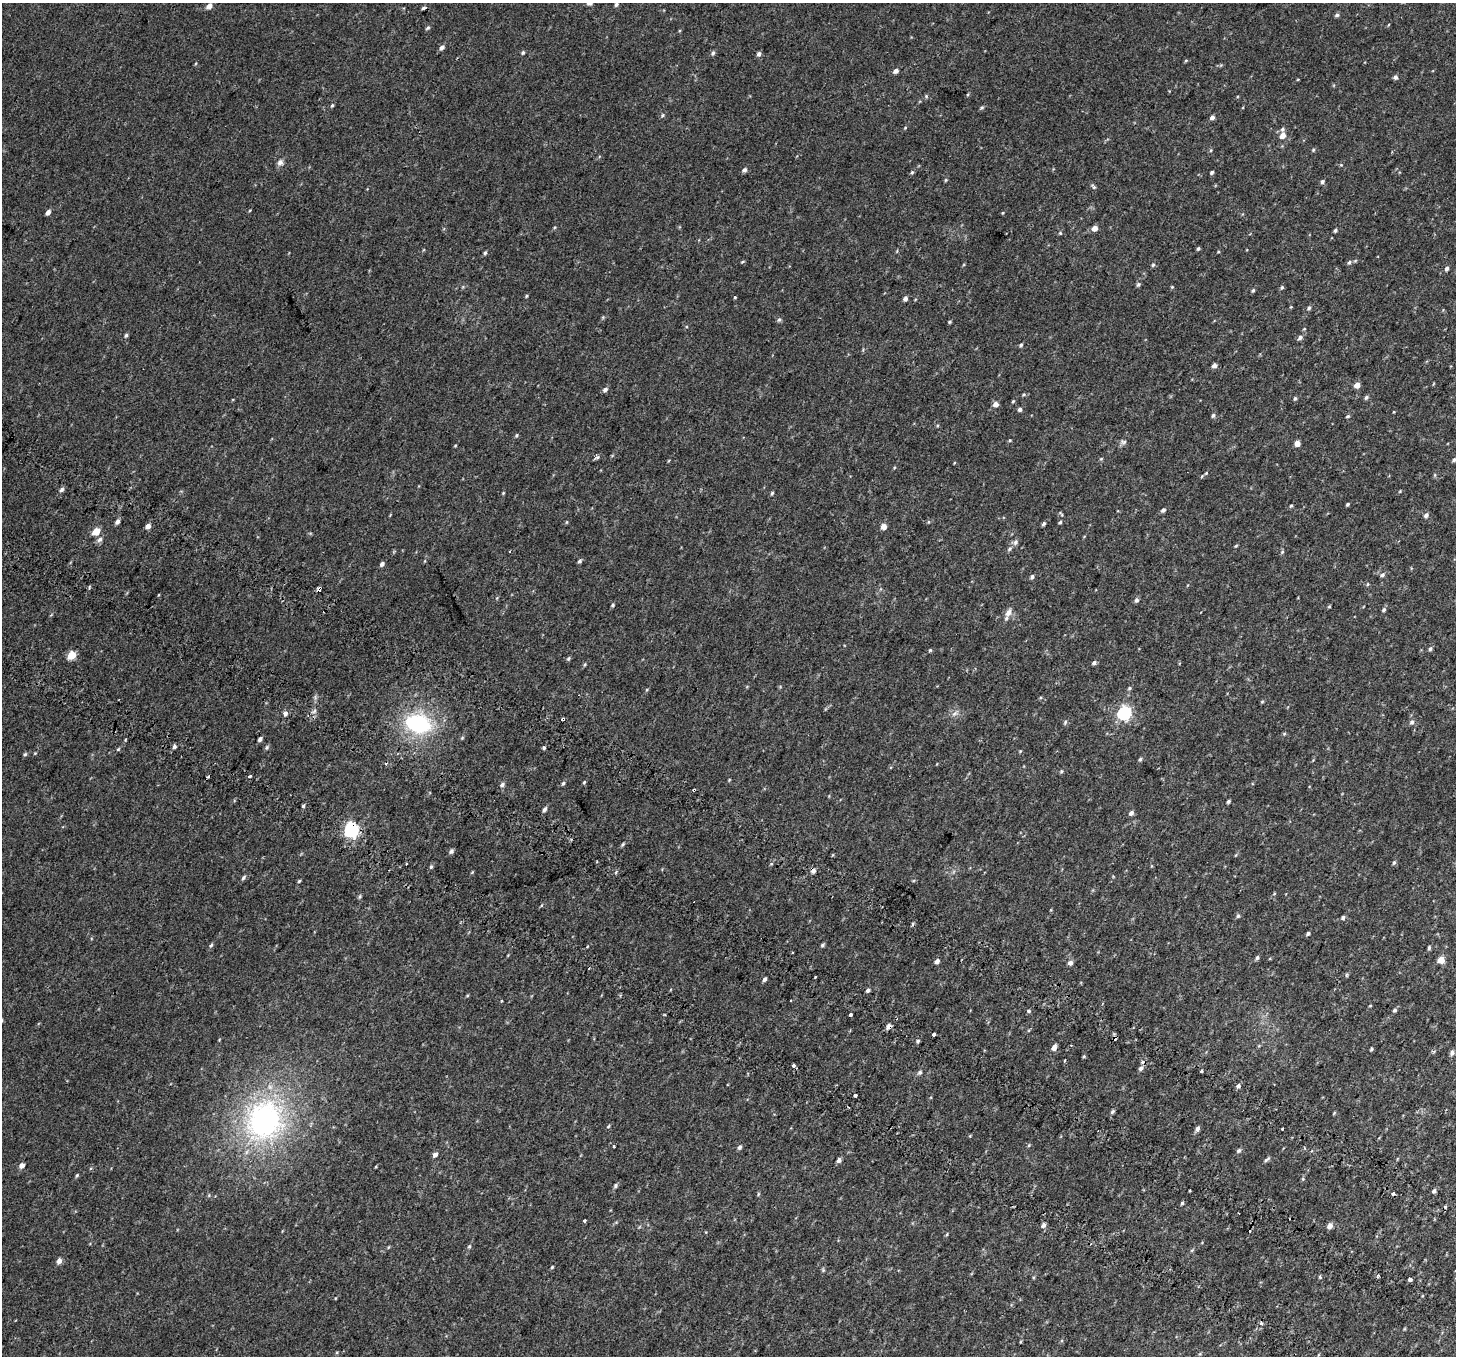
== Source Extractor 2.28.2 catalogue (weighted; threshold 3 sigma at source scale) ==
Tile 6 of 4 x 4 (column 2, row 2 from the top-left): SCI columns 1531-2984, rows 3021-4374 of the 5977 x 6104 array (HDU 1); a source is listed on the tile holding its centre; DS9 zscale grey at full resolution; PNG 1458 x 1358 px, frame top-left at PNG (2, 3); no overlay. Shown black and unused: <1% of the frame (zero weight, under 2 of 3 exposures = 6% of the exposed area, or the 3 px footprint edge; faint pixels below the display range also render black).
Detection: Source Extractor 2.28.2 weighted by HDU 2 'WHT'; one run over the whole footprint, this tile lists its part. Background 0.0187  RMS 0.0068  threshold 0.0308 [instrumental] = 3 sigma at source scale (4.5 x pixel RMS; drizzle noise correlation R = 1.50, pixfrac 1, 0.0396/0.0396 arcsec/px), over >= 5 px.
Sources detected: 235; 12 cosmic-ray / hot-pixel residue — not listed; the other 223 listed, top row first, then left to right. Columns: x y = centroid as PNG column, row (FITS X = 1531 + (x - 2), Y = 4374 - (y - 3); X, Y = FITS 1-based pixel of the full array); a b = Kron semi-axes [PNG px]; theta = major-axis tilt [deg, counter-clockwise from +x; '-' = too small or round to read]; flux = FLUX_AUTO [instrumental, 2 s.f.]
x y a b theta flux
616 4 5 4 - 1.2
209 6 7 5 38 3.9
423 8 5 4 - 1.1
1337 15 6 5 - 1.3
428 28 6 4 40 0.99
442 47 6 5 - 2.2
523 52 5 4 - 0.94
713 53 6 4 61 1.3
759 54 5 5 - 1.7
1186 60 6 4 2 0.63
896 71 5 4 - 2.7
1395 77 5 5 - 1.8
926 96 5 4 - 0.76
332 105 6 4 61 0.84
982 108 5 4 - 0.94
662 115 6 4 24 0.94
1212 118 6 4 25 1.9
905 128 5 4 - 0.55
1282 129 6 5 - 1.3
1282 136 7 6 - 4.2
1313 150 5 4 - 0.73
280 162 8 7 - 2.2
744 170 6 5 - 1.7
912 172 5 4 - 0.92
1212 172 4 3 - 0.96
946 180 5 4 - 0.65
1322 182 5 5 - 1.3
1094 187 8 4 -49 1.1
48 212 5 4 - 2.6
1094 228 5 5 - 3.9
1335 230 4 4 - 1
1060 233 5 5 - 0.82
1198 249 4 3 - 0.87
1218 252 4 3 - 0.5
485 253 5 4 - 1
1355 261 6 3 19 0.71
742 262 5 3 - 0.63
1349 262 6 4 50 1.2
1153 265 6 4 66 0.9
1447 269 5 4 - 1.5
1138 285 6 5 - 1.1
1172 287 4 3 - 0.58
1282 287 5 4 - 1
1253 290 6 4 62 0.86
526 296 5 3 - 0.61
735 297 3 3 - 1.9
905 298 5 5 - 1.9
1309 308 6 5 - 1.1
779 320 6 5 - 1.2
950 322 4 3 - 0.79
126 335 5 4 - 1.2
1300 337 6 5 - 1.8
1021 345 5 4 - 1.1
1214 366 5 4 - 2.3
1357 385 5 4 - 4.5
605 389 6 5 - 1.7
1024 394 5 3 - 0.76
1366 397 6 5 - 1.3
1295 398 5 4 - 0.91
1013 401 4 4 - 0.64
996 404 5 5 - 3.3
1020 409 5 5 - 1.5
1213 415 5 5 - 1.3
1348 416 5 4 - 0.87
516 435 5 4 - 0.8
1010 440 4 4 - 0.61
1123 442 9 6 -13 1.6
1297 444 5 5 - 3.8
455 446 5 3 - 0.48
597 457 10 4 29 1.4
1101 459 5 4 - 0.66
1454 460 5 4 - 1.1
1206 473 6 4 45 0.95
1435 475 6 4 -72 0.74
62 489 6 5 - 1.6
1400 491 5 3 - 0.49
503 493 5 4 - 0.54
772 493 5 4 - 0.87
1348 504 4 3 - 0.93
1291 506 5 4 - 0.73
1163 510 5 4 - 1.5
1061 514 9 3 -54 0.74
1426 515 6 5 - 2
117 522 5 4 - 2.4
567 522 5 3 - 0.56
1060 522 4 4 - 0.81
1044 524 5 4 - 1.1
148 526 6 5 - 2.8
884 527 5 5 - 4.7
96 531 5 4 - 14
100 539 9 6 49 2
1016 542 9 6 59 1.8
1236 546 5 3 - 0.63
1009 549 7 6 - 1.4
510 551 3 3 - 1.4
1282 552 5 4 - 0.81
580 561 5 4 - 1.1
382 564 5 4 - 1.7
1382 575 6 5 - 1.4
1032 577 6 4 58 1.4
1368 584 5 3 - 0.66
319 589 5 3 - 9.6
1136 600 6 5 - 1.6
613 605 4 4 - 0.85
1329 606 4 4 - 0.66
1384 610 5 5 - 1.1
1008 613 12 7 62 3.8
1430 649 5 5 - 1.1
930 650 5 4 - 0.67
71 655 5 5 - 16
569 658 5 4 - 1
1094 663 5 4 - 1.4
585 664 6 4 59 0.78
1129 688 5 4 - 0.91
647 689 5 3 - 0.56
1262 701 5 3 - 0.61
1124 713 6 6 - 92
285 714 4 3 - 9.7
954 714 9 4 54 1.9
563 719 4 3 - 3.1
1065 722 7 4 64 1
1412 722 6 6 - 1.7
418 724 25 18 -14 58
1284 734 6 3 19 0.67
260 739 4 4 - 1.8
174 746 5 5 - 1.4
267 747 7 4 83 1
544 748 5 4 - 0.88
118 749 5 4 - 0.73
1020 751 4 4 - 0.53
35 753 5 3 - 0.5
25 754 5 4 - 0.87
1140 759 5 4 - 0.92
1062 771 5 3 - 0.74
250 776 3 3 - 3.8
729 780 5 3 - 0.49
584 782 5 4 - 0.66
563 783 5 4 - 1
502 784 7 5 36 1.6
694 790 3 3 - 3.5
1228 801 4 3 - 1.1
303 806 5 4 - 0.89
544 809 6 4 61 1.8
1131 813 6 5 - 2
351 830 6 6 - 140
623 844 7 3 46 0.9
451 851 6 5 - 1.6
1394 862 6 5 - 1
431 867 6 4 66 1
813 870 6 5 - 2.2
472 872 5 3 - 0.55
243 878 6 5 - 1.3
299 881 4 4 - 0.71
1274 894 5 3 - 0.58
359 896 6 4 57 0.87
1238 916 5 4 - 1.1
1343 917 5 5 - 1.3
1308 934 5 4 - 1.1
211 945 7 4 61 1
822 945 6 4 41 1
1429 948 5 4 - 1.1
793 953 3 2 - 0.79
1257 957 6 4 82 1.2
1441 960 5 5 - 10
937 961 5 5 - 2.2
1070 963 6 6 - 2.2
1346 975 5 3 - 0.72
815 977 3 3 - 2
765 979 5 4 - 1.7
868 990 4 4 - 1.7
502 1001 4 2 - 0.54
791 1001 3 3 - 0.96
1370 1006 4 3 - 0.51
1394 1010 5 5 - 1
1029 1011 5 4 - 0.89
850 1014 3 3 - 2.5
665 1015 3 2 - 0.55
889 1026 5 5 - 3.2
934 1034 4 3 - 3.4
918 1041 5 4 - 0.96
1071 1045 2 2 - 0.51
1054 1048 6 4 58 3.6
1371 1049 4 3 - 0.84
1452 1053 6 5 - 2
1084 1056 4 4 - 0.69
1065 1060 3 3 - 1.2
793 1065 3 3 - 4.2
1141 1068 7 5 42 1.9
1201 1071 3 3 - 2
920 1072 7 6 - 1.3
1238 1086 6 5 - 1.7
855 1095 4 3 - 1.8
1112 1112 6 5 - 1
1334 1113 5 4 - 0.55
264 1120 51 44 68 150
608 1126 5 4 - 0.7
1197 1129 6 5 - 2
1029 1145 5 4 - 0.69
614 1146 4 3 - 4
739 1147 6 5 - 1.6
1239 1151 6 5 - 1.3
435 1155 6 5 - 2.2
1267 1159 9 4 39 1.2
839 1160 5 4 - 2.1
22 1166 5 4 - 3.5
77 1175 6 4 53 0.78
1303 1179 6 3 -72 0.72
615 1186 6 5 - 1.2
1434 1191 6 4 47 1.4
758 1194 5 4 - 0.75
209 1195 6 3 73 0.67
1182 1203 4 4 - 0.88
584 1221 3 3 - 1.1
1043 1225 6 5 - 2
1330 1226 5 4 - 4.1
947 1234 5 3 - 0.62
469 1246 6 4 68 0.91
1192 1250 6 4 19 0.71
59 1261 5 4 - 3.5
552 1267 4 4 - 0.64
1320 1277 5 4 - 0.74
1410 1279 3 3 - 18
1261 1324 3 3 - 3.3
Overlapping masked pixels (flux is a lower limit): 6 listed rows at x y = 319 589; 563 719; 694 790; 351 830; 813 870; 889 1026